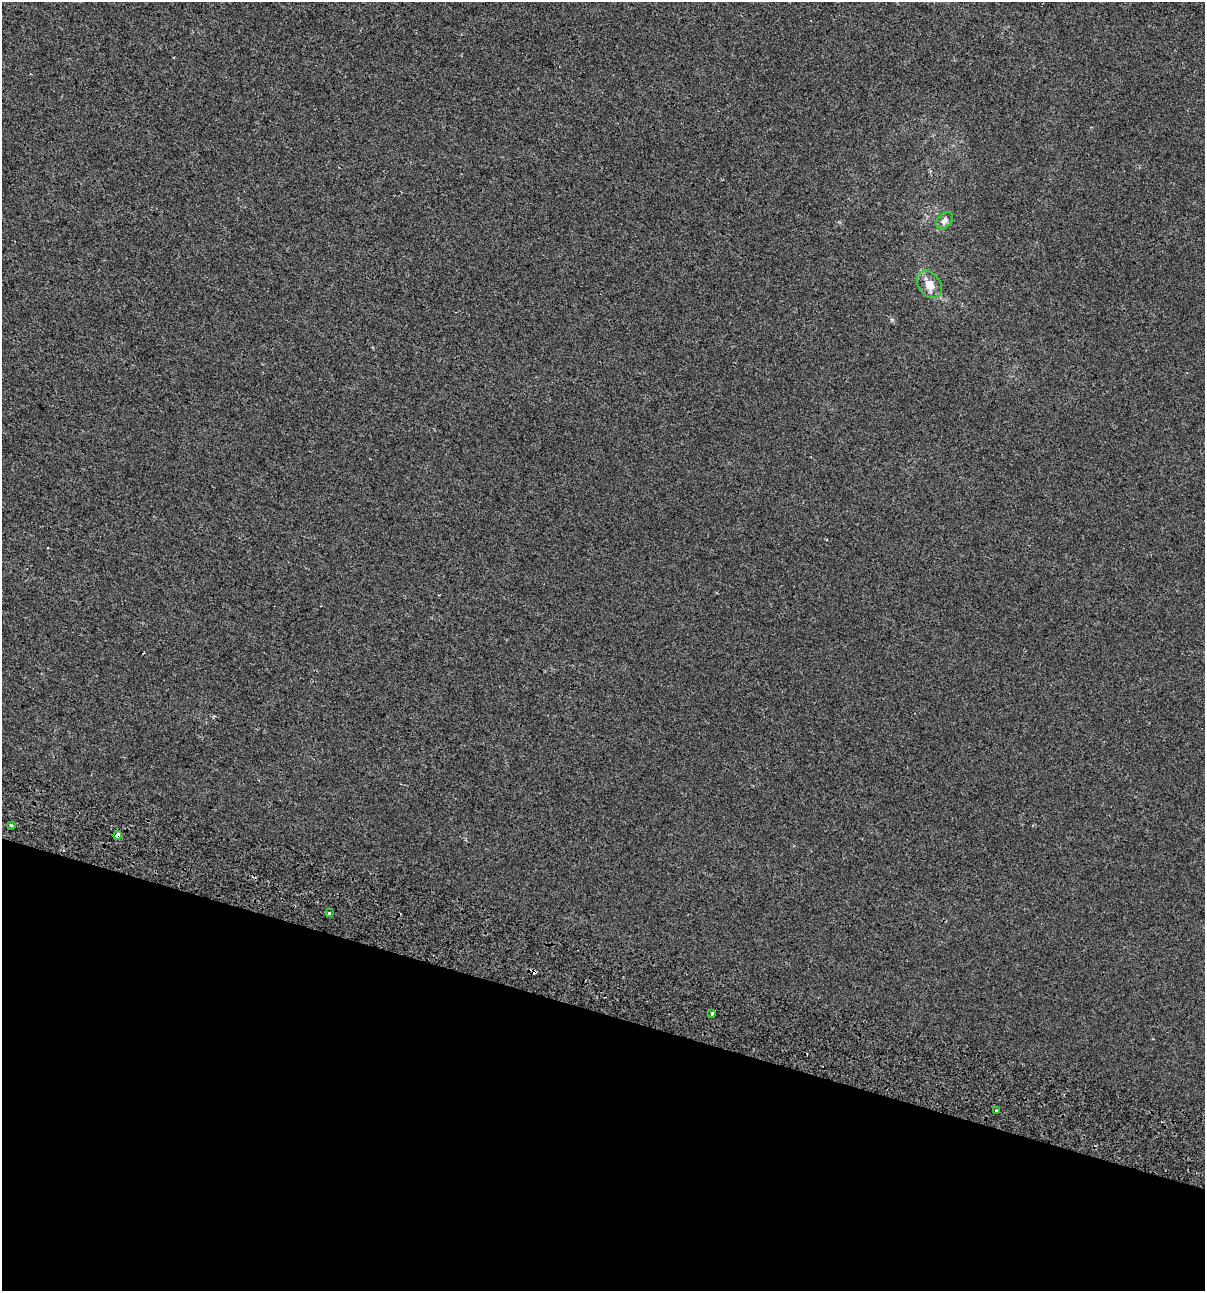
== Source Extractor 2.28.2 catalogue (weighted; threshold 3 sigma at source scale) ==
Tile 15 of 4 x 4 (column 3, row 4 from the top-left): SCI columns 2796-3998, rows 89-1377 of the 5531 x 5345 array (HDU 1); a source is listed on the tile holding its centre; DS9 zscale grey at full resolution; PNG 1207 x 1293 px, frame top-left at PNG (2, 2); each listed source drawn as its Kron ellipse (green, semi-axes under 4 px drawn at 4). Shown black and unused: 22% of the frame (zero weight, under 2 of 3 exposures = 7% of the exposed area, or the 3 px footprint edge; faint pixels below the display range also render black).
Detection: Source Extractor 2.28.2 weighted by HDU 2 'WHT'; one run over the whole footprint, this tile lists its part. Background -4.89e-04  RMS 0.0045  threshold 0.0203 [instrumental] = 3 sigma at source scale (4.5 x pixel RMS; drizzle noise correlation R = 1.50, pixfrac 1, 0.0396/0.0396 arcsec/px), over >= 5 px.
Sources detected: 9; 2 cosmic-ray / hot-pixel residue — neither listed nor drawn; the other 7 listed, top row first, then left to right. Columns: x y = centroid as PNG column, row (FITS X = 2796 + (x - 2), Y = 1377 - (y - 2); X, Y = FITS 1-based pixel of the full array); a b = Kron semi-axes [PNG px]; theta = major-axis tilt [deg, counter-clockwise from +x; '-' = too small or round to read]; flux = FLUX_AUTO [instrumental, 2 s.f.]
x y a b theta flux
945 221 9 7 51 1.9
929 284 15 11 -53 4.2
11 825 3 3 - 1.2
117 835 4 3 - 12
329 913 4 3 - 0.55
712 1013 4 3 - 4.5
996 1111 3 3 - 1.5
Overlapping masked pixels (flux is a lower limit): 1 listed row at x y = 117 835